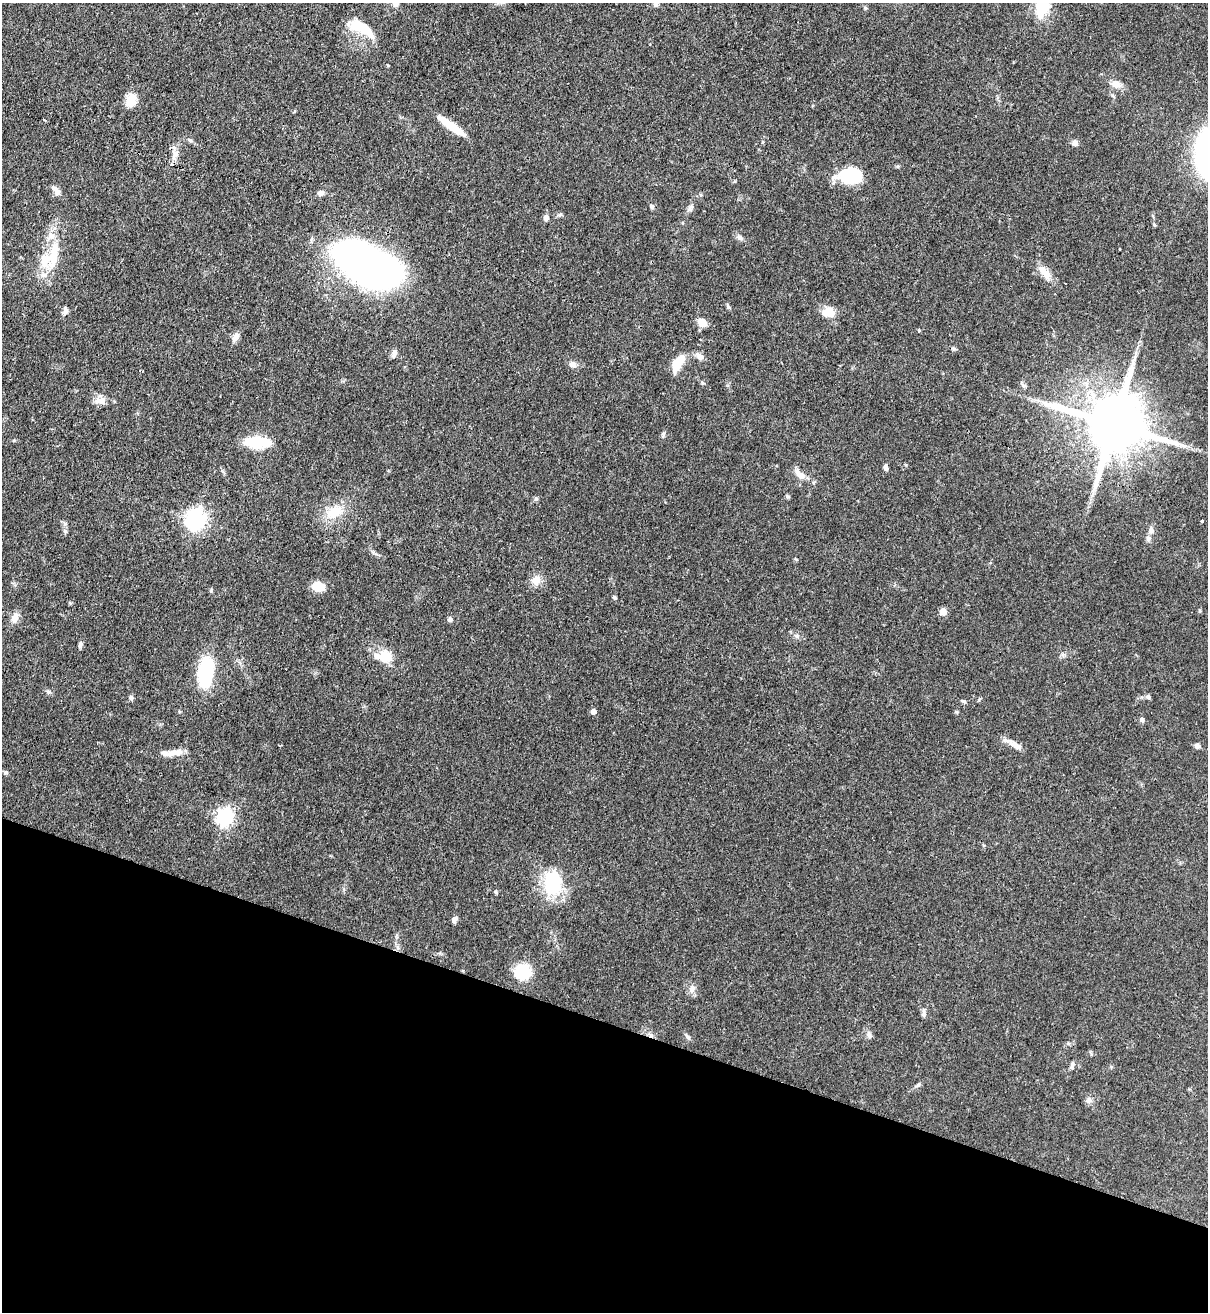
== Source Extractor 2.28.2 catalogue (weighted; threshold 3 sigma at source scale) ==
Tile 15 of 4 x 4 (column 3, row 4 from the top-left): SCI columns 2636-3841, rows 32-1341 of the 5389 x 5307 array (HDU 1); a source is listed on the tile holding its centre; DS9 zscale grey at full resolution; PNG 1210 x 1314 px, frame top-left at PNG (2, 3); no overlay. Shown black and unused: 22% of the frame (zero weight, under 3 of 4 exposures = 7% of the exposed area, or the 3 px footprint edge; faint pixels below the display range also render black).
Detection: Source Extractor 2.28.2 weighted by HDU 2 'WHT'; one run over the whole footprint, this tile lists its part. Background 0.0823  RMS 0.0039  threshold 0.0174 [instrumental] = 3 sigma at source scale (4.5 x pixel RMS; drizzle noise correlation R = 1.50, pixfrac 1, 0.05/0.05 arcsec/px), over >= 5 px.
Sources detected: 87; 1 inside a brighter object's white glare — not listed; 5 inside a brighter listed object's ellipse — not listed separately; the other 81 listed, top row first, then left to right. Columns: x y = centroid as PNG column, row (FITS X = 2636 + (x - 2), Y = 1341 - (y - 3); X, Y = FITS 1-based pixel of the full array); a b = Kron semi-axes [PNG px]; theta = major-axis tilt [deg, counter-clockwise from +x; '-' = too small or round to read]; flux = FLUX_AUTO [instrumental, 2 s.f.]
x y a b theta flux
656 4 7 6 - 1.2
1042 6 28 14 78 15
361 26 27 15 -11 10
1115 84 14 9 -14 3
131 100 16 13 63 5.1
44 120 3 3 - 1.3
451 126 34 7 -36 9.4
190 140 6 5 - 0.69
763 142 5 3 - 0.41
1075 143 7 7 - 1.5
1205 153 36 15 89 78
174 154 10 5 89 1.8
852 175 23 14 5 20
56 190 15 7 -51 2.2
321 193 8 7 - 1.4
652 206 6 5 - 0.88
691 207 11 5 22 1.1
560 214 6 5 - 0.67
546 217 6 5 - 1.9
739 238 8 7 - 1.2
54 255 47 13 79 14
366 264 62 29 -32 220
1045 273 24 9 -51 4.2
728 307 6 5 - 0.63
65 311 10 6 73 1.4
829 312 15 11 -7 5.6
702 322 10 8 -36 3.8
919 330 4 4 - 0.44
235 337 12 7 65 2.5
394 353 11 6 75 1.6
700 356 11 7 -45 2.1
677 363 20 9 60 8
572 364 9 8 - 1.7
100 401 16 9 -2 3.6
1114 424 18 16 -21 3200
254 441 24 12 7 12
886 467 7 5 -70 1.1
801 475 12 7 -34 3.7
788 496 6 4 -1 0.52
536 499 6 5 - 0.64
334 512 23 15 28 9.1
195 519 8 7 - 200
1202 521 3 3 - 0.99
1151 530 8 7 - 1.5
65 531 6 6 - 0.85
1148 538 8 7 - 1.2
536 580 14 13 - 3.5
318 587 13 10 -13 5.6
614 597 6 4 -90 0.58
943 611 5 5 - 6.2
15 618 14 9 63 2.8
450 619 6 6 - 0.83
797 636 7 6 - 0.98
80 644 8 5 82 0.98
385 657 15 14 - 6.6
205 672 28 13 82 31
48 692 6 5 - 0.73
1148 697 6 5 - 0.91
131 698 7 5 -60 0.81
979 699 6 4 71 0.43
593 711 4 4 - 2.7
956 712 5 4 - 0.46
1142 719 6 6 - 0.85
1015 745 24 7 -31 3
1197 746 7 6 - 1.2
178 752 11 8 25 2.8
164 753 9 7 -31 1.6
5 772 5 5 - 0.74
225 817 7 6 - 130
553 884 28 17 -79 25
496 892 5 4 - 0.54
454 919 7 6 - 1.3
522 972 13 13 - 19
692 989 12 8 84 2
924 1013 12 5 -88 1.2
651 1035 6 6 - 1.1
869 1035 10 6 -75 1.2
688 1037 9 4 -36 0.8
1072 1067 8 5 54 1.1
918 1084 6 4 59 0.66
1089 1100 9 7 64 1.4
Overlapping masked pixels (flux is a lower limit): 2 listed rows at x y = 1114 424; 651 1035
Isophote crosses this tile's border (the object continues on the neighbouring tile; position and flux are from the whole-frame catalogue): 3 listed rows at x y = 656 4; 1042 6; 1205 153
Unlisted compact peaks at least as high as the median listed source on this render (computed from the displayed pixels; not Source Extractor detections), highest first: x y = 211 591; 964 701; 663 434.